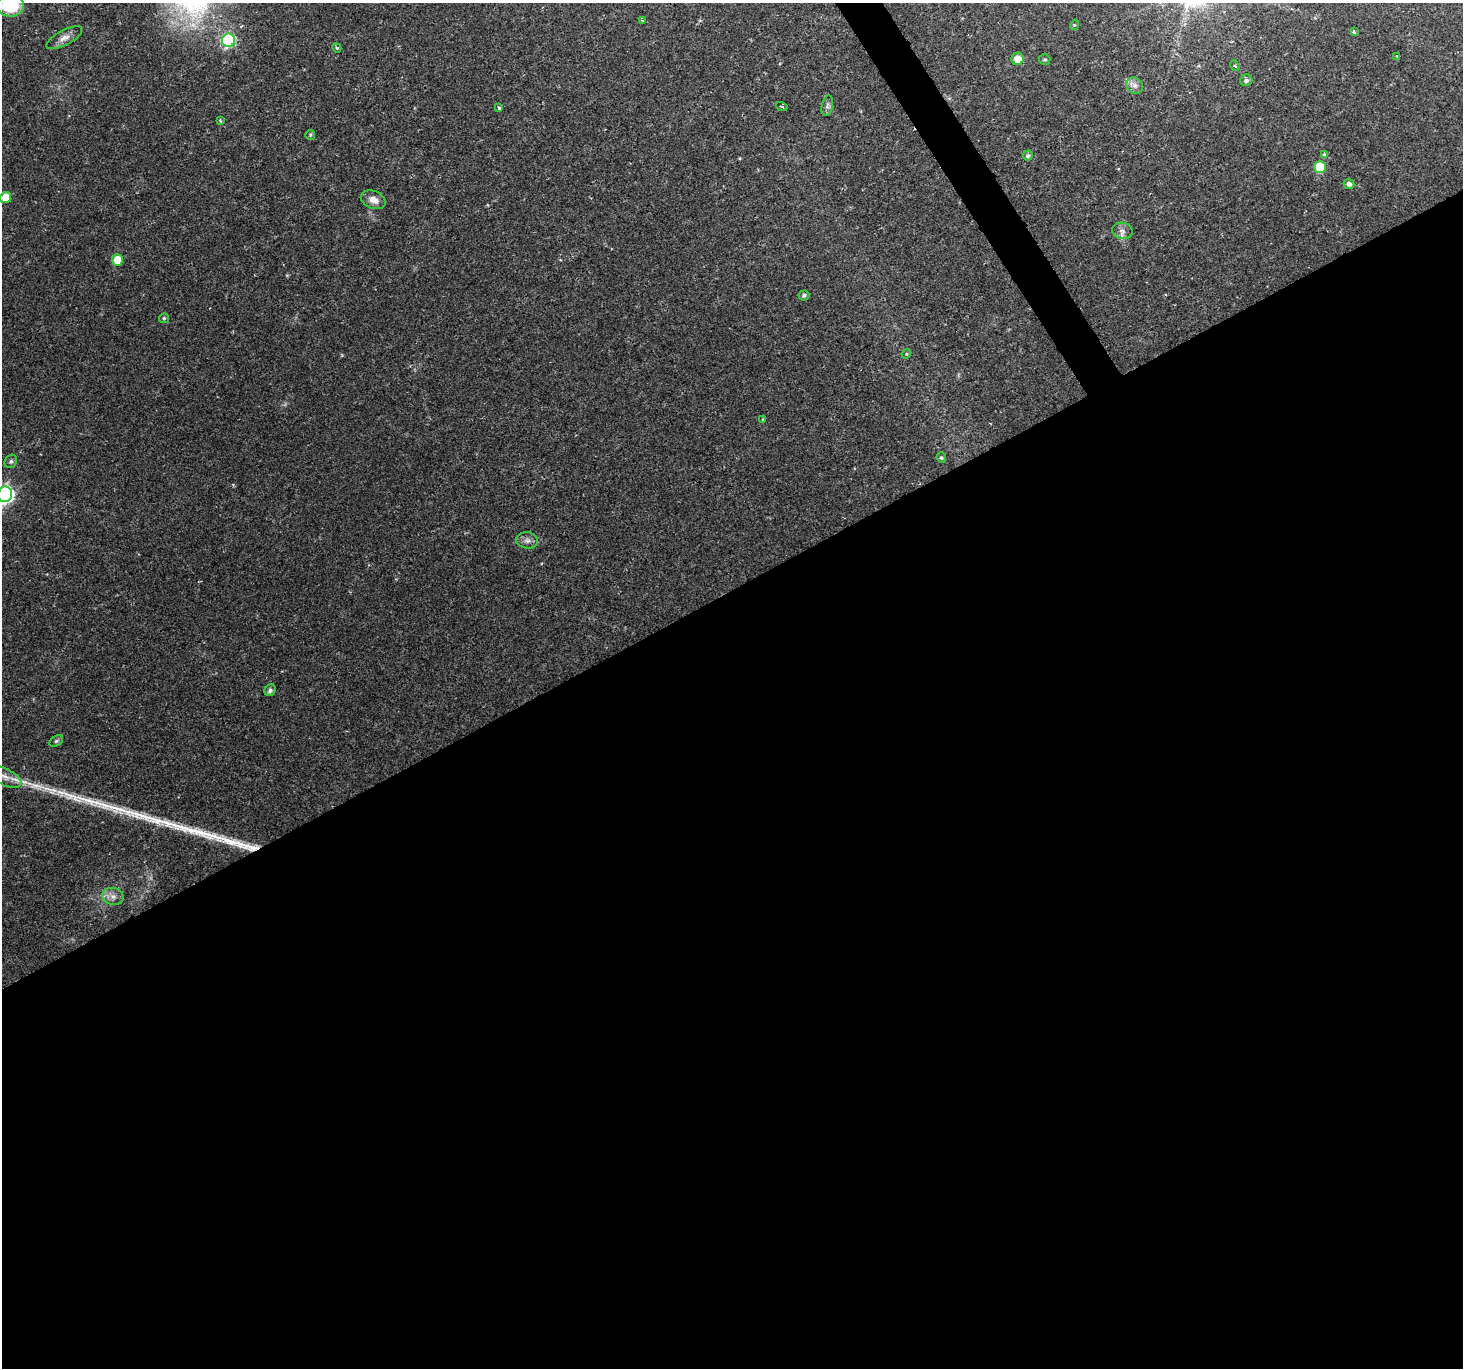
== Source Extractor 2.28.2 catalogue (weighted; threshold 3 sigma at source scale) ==
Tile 15 of 4 x 4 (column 3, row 4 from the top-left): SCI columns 3180-4640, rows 309-1674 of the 6101 x 5900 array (HDU 1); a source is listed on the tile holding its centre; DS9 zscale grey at full resolution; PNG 1465 x 1370 px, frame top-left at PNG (2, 3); each listed source drawn as its Kron ellipse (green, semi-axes under 4 px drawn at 4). Shown black and unused: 58% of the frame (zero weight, under 2 of 3 exposures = <1% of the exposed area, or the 3 px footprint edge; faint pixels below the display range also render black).
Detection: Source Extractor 2.28.2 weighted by HDU 2 'WHT'; one run over the whole footprint, this tile lists its part. Background 0.0287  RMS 0.0029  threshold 0.0131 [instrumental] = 3 sigma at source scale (4.5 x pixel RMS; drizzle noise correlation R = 1.50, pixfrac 1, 0.0396/0.0396 arcsec/px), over >= 5 px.
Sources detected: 42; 4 long thin detections or spike segments (spike, bleed or trail) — neither listed nor drawn; the other 38 listed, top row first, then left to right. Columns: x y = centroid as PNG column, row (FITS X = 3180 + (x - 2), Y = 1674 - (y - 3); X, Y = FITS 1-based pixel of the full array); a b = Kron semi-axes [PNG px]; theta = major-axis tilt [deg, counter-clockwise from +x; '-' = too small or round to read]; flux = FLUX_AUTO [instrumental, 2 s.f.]
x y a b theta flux
10 5 14 11 -5 13
642 20 4 3 - 0.34
1074 25 5 3 - 0.29
1354 32 4 3 - 1.6
64 38 20 7 28 2.1
228 40 6 6 - 36
337 48 5 3 - 0.29
1397 56 3 2 - 0.29
1018 59 6 6 - 3.2
1045 59 6 5 - 0.5
1235 65 6 3 -52 0.41
1246 80 6 5 - 0.8
1135 86 9 7 -43 1.3
827 106 10 5 76 0.86
782 107 6 2 -19 0.27
499 108 4 3 - 0.6
220 120 4 3 - 0.32
310 135 5 4 - 0.4
1325 155 3 3 - 2.4
1028 156 5 5 - 0.74
1320 167 6 6 - 13
1349 184 5 5 - 1
6 198 5 5 - 5.4
373 200 13 8 -23 2.4
1122 231 10 8 -11 1.4
117 260 5 5 - 5.7
804 295 5 5 - 0.61
164 318 5 5 - 0.36
906 354 5 4 - 0.31
763 419 4 3 - 0.31
941 458 5 5 - 0.42
11 461 7 5 57 0.63
5 494 8 7 - 76
527 540 11 8 -9 1.3
270 690 6 5 - 1.1
56 741 7 5 36 0.53
5 777 18 8 -27 3.1
113 896 10 8 -15 1.7
Isophote crosses this tile's border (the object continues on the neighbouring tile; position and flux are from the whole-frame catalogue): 3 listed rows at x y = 10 5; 5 494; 5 777